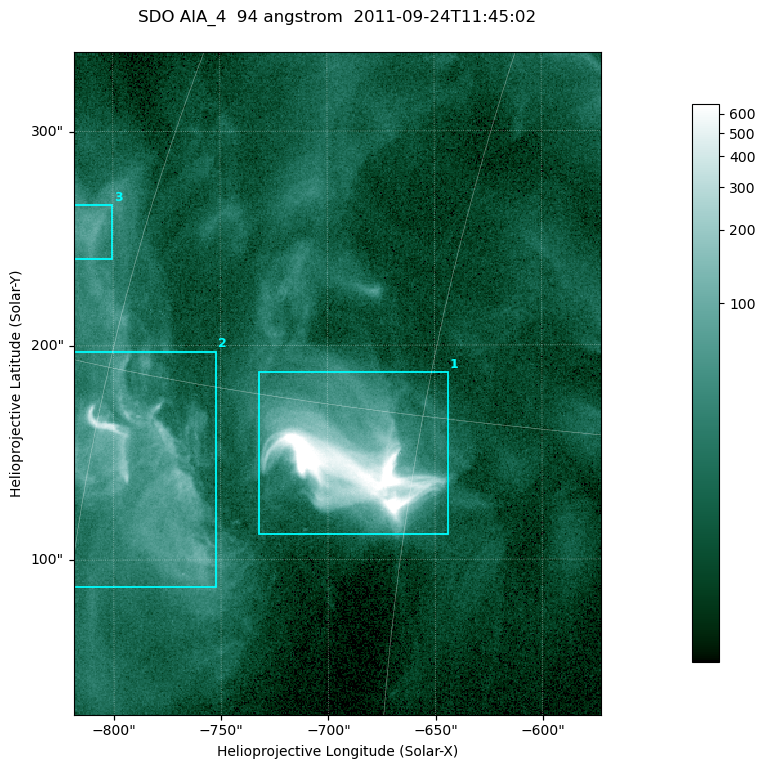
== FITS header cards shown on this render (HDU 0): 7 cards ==
TELESCOP= 'SDO     '           /
INSTRUME= 'AIA_4   '           /
WAVELNTH=                   94 /
WAVEUNIT= 'angstrom'           /
DATE-OBS= '2011-09-24T11:45:02.12' /
CTYPE1  = 'HPLN-TAN'           /
CTYPE2  = 'HPLT-TAN'           /

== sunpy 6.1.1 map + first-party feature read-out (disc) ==
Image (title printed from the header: SDO AIA_4  94 angstrom  2011-09-24T11:45:02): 410 x 515 px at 0.6 arcsec/px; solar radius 956 arcsec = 1594 px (partial field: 2.6% of the solar disc is inside the frame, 100% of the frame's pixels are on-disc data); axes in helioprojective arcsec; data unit not stated in the header (colour bar unlabelled)
Pointing: header CRPIX1/2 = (2058.48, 2043.05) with CRVAL1/2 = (0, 0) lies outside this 410 x 515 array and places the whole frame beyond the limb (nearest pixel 1.41 R_sun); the SolarSoft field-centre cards XCEN/YCEN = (-695.5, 182.2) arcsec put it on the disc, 1319 arcsec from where CRPIX/CRVAL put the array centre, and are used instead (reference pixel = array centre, CRVAL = XCEN/YCEN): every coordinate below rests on XCEN/YCEN
Orientation: roll -0.138 deg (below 1 deg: not rotated)
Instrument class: DISC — disc imager (sunpy class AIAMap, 94 A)
Bright regions (active regions / flare kernels): reference = the on-disc median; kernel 3 px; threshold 5 sigma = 42.8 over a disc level ~11.7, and >= 1.15x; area >= 211 px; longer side >= 5 px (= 3 arcsec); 3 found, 3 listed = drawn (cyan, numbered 1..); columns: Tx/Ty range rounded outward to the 2 arcsec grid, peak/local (2 s.f.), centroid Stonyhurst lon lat
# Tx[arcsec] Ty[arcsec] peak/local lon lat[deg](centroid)
1 -732..-644 110..188 152 -48 +14
2 -820..-752 86..198 36 -57 +12
3 -820..-800 240..266 8.2 -63 +19